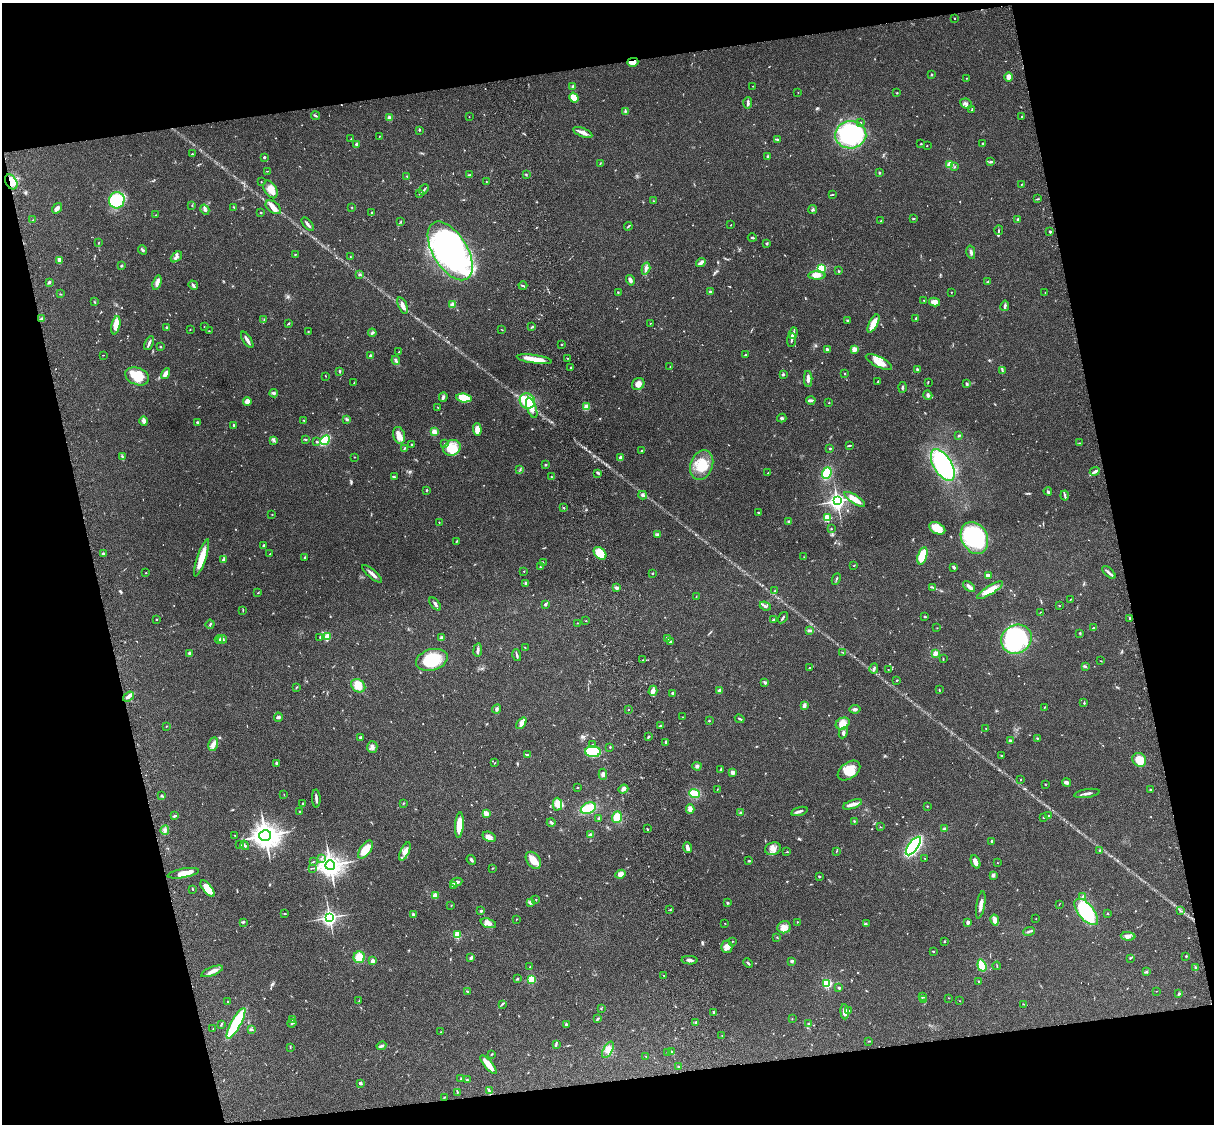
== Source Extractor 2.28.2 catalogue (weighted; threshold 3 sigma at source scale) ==
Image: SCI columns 122-4969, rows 278-4763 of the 5088 x 4927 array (HDU 1 of 3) = the unmasked area's bounding box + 8 px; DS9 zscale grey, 4 x 4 block average (1 PNG px = mean of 4 x 4 image px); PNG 1216 x 1126 px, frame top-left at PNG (2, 3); each listed source drawn as its Kron ellipse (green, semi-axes under 4 px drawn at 4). Shown black and unused: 25% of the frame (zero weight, under 3 of 4 exposures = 6% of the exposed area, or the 3 px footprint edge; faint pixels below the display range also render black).
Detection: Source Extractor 2.28.2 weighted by HDU 2 'WHT'. Background 0.0962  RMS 0.0063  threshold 0.0282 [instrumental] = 3 sigma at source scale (4.5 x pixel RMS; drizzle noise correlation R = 1.50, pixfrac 1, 0.05/0.05 arcsec/px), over >= 5 px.
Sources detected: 732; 4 too faint to see at this stretch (4 x 4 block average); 3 inside a brighter object's white glare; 3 cosmic-ray / hot-pixel residue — neither listed nor drawn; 10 coinciding with a brighter row at this scale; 41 inside a brighter listed object's ellipse — not listed separately; of the other 671, all 500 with FLUX_AUTO >= 1.4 (the completeness limit of this list) listed and drawn (171 fainter detections not listed), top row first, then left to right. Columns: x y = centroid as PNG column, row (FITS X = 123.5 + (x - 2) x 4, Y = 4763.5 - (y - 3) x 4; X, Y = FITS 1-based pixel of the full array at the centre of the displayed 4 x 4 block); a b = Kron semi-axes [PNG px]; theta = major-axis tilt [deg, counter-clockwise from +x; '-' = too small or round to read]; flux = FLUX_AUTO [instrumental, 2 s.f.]
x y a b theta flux
954 19 2 2 - 1.6
633 62 5 4 - 28
931 75 2 2 - 4.2
1009 77 4 4 - 21
966 78 2 2 - 1.5
753 86 2 2 - 2.2
573 87 3 3 - 7.9
798 92 2 2 - 1.7
896 93 3 2 - 2.4
574 98 5 3 - 63
748 103 6 2 87 11
966 103 6 4 -26 12
972 109 3 2 - 3.3
625 112 3 2 - 2.9
316 116 4 2 - 5.6
1022 116 2 2 - 6.3
469 117 2 2 - 2.4
389 118 2 2 - 64
860 123 2 2 - 2.4
419 130 3 2 - 3
583 132 10 2 -22 26
851 135 15 13 6 520
379 136 2 2 - 2.2
351 139 2 2 - 1.7
777 140 3 2 - 3.8
357 144 2 2 - 28
921 144 3 2 - 2.2
983 144 3 2 - 5
927 146 2 2 - 3.6
192 154 2 2 - 5.3
264 157 3 2 - 5.8
768 157 3 2 - 5.8
991 162 3 2 - 4.1
600 164 3 2 - 2
950 165 2 2 - 160
954 167 2 2 - 1.9
267 171 2 2 - 1.4
879 173 2 2 - 3.5
526 174 2 2 - 2.9
470 175 4 2 - 4.4
407 176 2 2 - 2.9
11 182 8 5 -59 37
261 182 2 2 - 1.8
486 182 2 2 - 1.4
1022 184 2 2 - 2.7
271 189 9 6 -62 34
424 189 5 2 - 5.3
419 194 2 2 - 2
832 195 3 2 - 2.4
1037 199 4 2 - 2.7
117 200 8 7 - 220
653 201 2 2 - 2
192 206 2 2 - 1.4
233 207 3 2 - 2
273 207 9 5 -38 25
352 207 2 2 - 2.4
57 208 5 3 - 16
813 209 4 2 - 4.8
205 210 5 3 - 8.3
260 213 2 2 - 2.5
372 213 3 2 - 3.7
156 215 2 2 - 1.4
913 219 4 2 - 2.5
1018 219 2 2 - 22
33 220 2 2 - 2.5
881 221 2 2 - 2.1
401 222 2 2 - 1.9
308 224 8 2 -49 11
731 225 2 2 - 2.4
628 226 4 2 - 4
999 230 5 2 - 2.9
1050 232 2 2 - 14
752 238 4 2 - 5.6
99 243 3 2 - 1.7
767 243 3 2 - 3
142 250 5 3 - 5.9
450 251 33 17 -58 950
971 252 7 3 -78 10
295 254 2 2 - 2.4
350 256 2 2 - 1.7
176 257 6 2 43 7.5
59 260 4 2 - 18
701 263 5 2 - 18
121 266 2 2 - 7.5
646 268 6 3 73 11
822 268 2 2 - 340
839 271 3 2 - 2.6
359 274 3 2 - 5.3
817 275 8 4 0 22
630 280 5 3 - 13
49 282 4 3 - 5.1
988 282 4 2 - 4.1
157 283 7 3 74 20
193 285 5 2 - 9.7
523 286 4 2 - 4.5
618 292 2 2 - 2.5
711 292 4 2 - 6.8
951 293 2 2 - 1.5
1045 293 3 2 - 2.8
60 294 2 2 - 1.5
924 300 3 2 - 2.8
95 302 3 2 - 2
934 302 5 4 - 29
452 304 4 2 - 6.3
403 305 8 3 -68 21
1005 306 5 2 - 8.4
42 318 3 2 - 2.7
916 318 3 2 - 4.5
264 319 2 2 - 1.7
847 320 2 2 - 7.6
288 323 3 2 - 3.4
650 323 2 2 - 1.7
873 323 10 4 63 55
116 325 9 4 78 44
167 327 3 2 - 5
204 327 2 2 - 1.6
532 327 3 2 - 4.3
190 329 2 2 - 2.1
502 330 2 2 - 1.5
209 331 2 2 - 2
308 331 2 2 - 2
372 333 4 2 - 5.6
793 333 6 3 72 9
247 340 9 2 -57 20
791 340 7 2 85 5.4
149 343 7 2 63 11
561 345 2 2 - 2.3
160 347 2 2 - 3.1
827 349 3 2 - 9.9
854 349 2 2 - 98
399 352 3 2 - 2.3
104 355 2 2 - 1.5
745 355 3 2 - 2.1
370 356 2 2 - 16
567 358 2 2 - 1.7
534 359 17 3 -8 70
396 360 4 2 - 6.4
879 362 14 5 -26 53
670 367 2 2 - 1.6
571 368 2 2 - 4
917 370 3 2 - 6.3
339 371 3 2 - 3.5
1002 371 2 2 - 2.4
845 373 2 2 - 2.7
166 374 6 3 59 25
783 374 2 2 - 7
137 376 12 8 -21 72
325 376 2 2 - 2.1
808 379 8 3 -88 17
878 382 3 2 - 3.3
354 383 2 2 - 1.5
928 383 3 2 - 2.4
638 384 6 5 - 24
967 384 3 2 - 4
902 387 5 2 - 5.8
274 393 4 2 - 8.4
928 395 5 3 - 7.2
443 397 4 2 - 6.4
464 398 7 4 -6 87
811 400 4 2 - 11
247 401 4 4 - 21
527 401 8 7 - 94
829 403 2 2 - 1.7
437 407 2 2 - 1.4
587 407 4 3 - 28
532 408 10 4 -70 25
782 418 4 3 - 6.2
347 419 3 2 - 4.3
304 420 2 2 - 2.9
144 421 5 3 - 14
198 422 3 2 - 7.5
234 425 3 2 - 6.8
477 429 6 4 -87 28
434 432 2 2 - 37
399 435 8 5 -75 30
959 436 3 2 - 4
305 439 4 2 - 3.8
325 440 5 3 - 180
274 441 3 2 - 3.9
317 442 2 2 - 4.5
1080 443 4 2 - 2.5
412 444 2 2 - 13
444 444 2 2 - 2.9
850 445 4 2 - 3.7
404 448 4 2 - 3.2
452 448 9 7 31 68
830 448 2 2 - 5.2
642 450 3 2 - 3
122 457 4 2 - 5.3
354 457 2 2 - 1.5
620 458 3 2 - 13
546 465 2 2 - 4
702 465 15 11 71 97
943 465 18 9 -59 390
520 470 3 2 - 3.1
1095 471 5 3 - 8.1
598 473 4 2 - 5.3
768 473 2 2 - 3.1
827 473 6 4 69 100
394 477 3 2 - 4.5
551 477 2 2 - 2.5
427 490 2 2 - 2.9
1048 491 4 3 - 5.8
643 495 4 3 - 7.8
1065 495 5 2 - 5.9
855 499 12 3 -33 50
837 501 3 3 - 1400
563 508 2 2 - 2.3
758 512 2 2 - 2.9
272 515 2 2 - 1.7
827 518 2 2 - 220
789 521 4 2 - 3.8
439 522 2 2 - 3.6
937 528 8 5 -27 58
831 529 2 2 - 2.1
657 535 2 2 - 4.8
974 538 16 13 -62 360
456 541 3 2 - 2.2
263 546 3 2 - 4.5
600 553 7 5 -44 81
103 554 3 3 - 7
270 554 3 2 - 2.9
922 556 9 4 74 140
305 557 3 2 - 2.7
804 557 2 2 - 1.4
202 558 19 3 72 77
223 559 3 2 - 8.1
543 562 2 2 - 2.1
854 565 2 2 - 2.1
540 567 2 2 - 4.8
954 567 4 2 - 6.5
524 571 2 2 - 2.9
1109 572 8 2 -42 11
146 573 2 2 - 5.8
652 573 2 2 - 2.9
372 574 12 3 -41 16
988 575 3 2 - 21
836 579 6 2 65 3.9
526 583 3 2 - 8.3
933 587 4 2 - 4
969 587 7 2 -39 20
616 588 4 2 - 11
990 590 15 4 32 60
775 591 2 2 - 2.4
258 593 3 2 - 1.5
696 597 3 2 - 2.4
1071 599 2 2 - 1.6
435 604 8 2 -50 8.6
545 604 3 2 - 4.8
1059 605 2 2 - 2.1
765 606 5 3 - 9.3
243 610 3 2 - 1.9
1040 612 2 2 - 1.7
925 617 2 2 - 4.2
783 618 6 2 56 5.8
1130 618 2 2 - 5.1
156 619 2 2 - 3.6
774 619 4 2 - 7.9
586 621 2 2 - 4.2
577 623 2 2 - 2
210 624 4 2 - 5
937 628 2 2 - 1.8
1094 628 3 2 - 11
810 631 4 2 - 5
1080 633 3 2 - 2.8
320 637 3 2 - 1.9
327 637 4 2 - 58
441 638 4 3 - 7.3
668 638 4 2 - 11
222 639 5 2 - 7.4
1016 639 16 14 32 550
219 640 4 3 - 7.6
670 642 4 3 - 6.8
525 648 2 2 - 1.6
478 650 7 2 82 8.5
842 652 3 2 - 2
189 653 3 2 - 7.2
935 653 3 3 - 17
517 655 6 2 -75 6.9
943 659 3 2 - 2.5
432 660 16 10 16 130
643 660 2 2 - 2.4
1101 661 3 2 - 1.6
1085 666 3 3 - 4.7
809 668 3 2 - 2.4
874 669 5 2 - 7.9
888 670 2 2 - 1.4
897 680 2 2 - 2.6
765 682 3 3 - 6.5
358 686 7 6 - 43
297 687 2 2 - 2.1
939 690 4 2 - 2
653 691 5 4 - 15
720 691 3 3 - 14
672 693 3 3 - 4.1
128 697 6 3 37 13
1084 703 3 2 - 3.8
804 705 4 2 - 12
1044 707 3 2 - 1.7
497 709 5 3 - 5.7
855 709 5 3 - 8.3
628 710 2 2 - 1.7
278 717 4 4 - 6.9
683 717 2 2 - 1.5
740 719 5 2 - 5.6
709 721 2 2 - 6.1
521 723 7 4 52 16
843 724 7 5 31 42
166 726 2 2 - 2.4
660 726 3 2 - 3.2
986 729 3 2 - 1.8
843 733 6 2 62 7.5
649 736 3 2 - 3.4
360 737 3 2 - 4.4
1037 738 2 2 - 2.9
1010 740 2 2 - 6.4
666 742 3 2 - 6.6
213 744 7 4 78 19
593 744 2 2 - 2.3
372 747 6 5 - 12
610 747 2 2 - 3.8
593 752 8 5 -1 130
527 755 4 2 - 5.2
1002 755 3 2 - 3
1139 760 7 6 - 54
276 763 3 2 - 5.3
495 763 3 2 - 2.1
697 766 4 4 - 8.7
721 770 3 2 - 3.4
849 770 13 8 36 68
732 772 4 3 - 13
603 774 5 3 - 9.4
1021 779 2 2 - 1.6
1066 782 4 3 - 11
1045 784 2 2 - 1.8
577 788 2 2 - 1.8
623 789 5 4 - 11
717 789 3 2 - 1.6
1150 790 4 2 - 2.3
694 793 5 3 - 73
1087 793 13 2 10 14
161 795 2 2 - 3.1
284 795 3 2 - 1.5
316 799 9 2 -87 10
302 803 3 2 - 2.6
403 803 2 2 - 2.7
557 804 6 5 - 28
852 804 10 3 18 18
927 806 2 2 - 2.3
588 808 8 5 27 71
690 809 5 3 - 21
799 811 8 2 15 10
299 812 2 2 - 2.1
740 813 2 2 - 4.2
486 814 2 2 - 100
174 816 3 3 - 4.7
1048 816 2 2 - 2.8
617 817 6 4 70 49
1044 817 3 2 - 3
599 819 2 2 - 8.5
854 821 2 2 - 2.5
551 822 4 2 - 8.7
459 825 13 4 85 61
880 827 2 2 - 1.5
647 829 3 2 - 2.7
944 829 3 2 - 2.5
165 830 4 3 - 8
235 835 2 2 - 1.9
265 835 6 5 - 3400
591 835 3 2 - 21
489 837 7 5 -24 22
992 841 2 2 - 16
240 845 3 2 - 4
245 845 5 2 - 7.5
913 846 11 4 54 750
687 848 6 2 -77 27
365 849 10 5 55 54
773 849 8 6 20 23
1099 850 2 2 - 2.3
405 851 10 3 65 20
836 851 2 2 - 1.8
787 852 3 2 - 2.4
321 858 2 2 - 2
925 858 2 2 - 3.1
471 860 5 3 - 6.5
533 860 9 6 -52 44
313 861 2 2 - 1.5
749 861 3 2 - 3.1
975 862 7 4 -65 22
997 863 2 2 - 1.8
330 865 5 4 - 2900
312 868 2 2 - 1.8
493 868 3 2 - 2.1
183 873 16 4 11 41
620 874 5 3 - 24
993 875 3 3 - 9.3
819 876 2 2 - 5.1
456 882 6 3 10 12
453 886 3 2 - 4.6
193 889 3 2 - 2.2
207 889 10 4 -52 46
435 896 2 2 - 120
1083 896 4 3 - 9.3
536 900 3 2 - 2.2
530 902 3 3 - 5.5
728 903 3 2 - 3.5
1059 904 2 2 - 1.7
451 905 2 2 - 1.7
981 905 14 3 80 21
670 909 2 2 - 2.7
481 911 3 2 - 3.9
1180 911 2 2 - 2
1086 912 16 8 -50 220
1107 913 2 2 - 2.6
285 914 2 2 - 2.6
414 915 3 3 - 8.8
330 917 3 3 - 1000
516 919 2 2 - 1.7
1036 919 2 2 - 1.4
995 920 6 3 -78 18
243 922 3 2 - 5.4
797 922 2 2 - 4.3
968 922 3 2 - 14
488 923 8 4 -19 17
725 924 2 2 - 1.6
866 924 3 2 - 2.9
784 927 7 6 - 24
1029 931 6 2 20 6.6
457 935 2 2 - 220
1128 936 7 4 -3 14
777 937 2 2 - 2.4
732 941 2 2 - 1.4
944 941 2 2 - 8.6
727 947 6 5 - 21
933 951 3 2 - 2.9
1186 956 3 2 - 3.3
359 957 6 5 - 45
471 958 4 2 - 13
1130 958 3 2 - 2.9
690 960 8 2 -4 12
373 961 2 2 - 60
792 961 4 3 - 5.9
748 963 5 2 - 5.2
982 966 6 3 -71 84
997 966 4 2 - 2.6
530 967 2 2 - 6
1195 968 3 2 - 3.7
212 971 11 4 21 19
1146 972 2 2 - 4.6
664 975 2 2 - 1.7
517 979 2 2 - 5.3
532 979 2 2 - 230
978 981 2 2 - 8.5
827 983 2 2 - 440
839 988 2 2 - 17
467 991 4 2 - 2.8
1156 991 2 2 - 1.6
1179 994 3 2 - 4.5
923 996 3 2 - 4
949 998 2 2 - 1.6
924 999 2 2 - 3.1
359 1001 3 2 - 3.5
960 1001 2 2 - 1.6
227 1002 3 2 - 2.1
502 1004 4 2 - 3.6
1023 1004 2 2 - 1.6
601 1009 2 2 - 1.9
848 1011 2 2 - 5.9
714 1012 4 3 - 5.3
845 1012 7 3 -85 23
293 1019 4 2 - 4
598 1019 3 2 - 4.9
792 1019 2 2 - 1.5
695 1022 2 2 - 2.2
236 1023 17 5 61 240
292 1023 4 2 - 3.9
808 1023 3 2 - 2.6
221 1024 4 2 - 3.8
566 1024 3 3 - 5.6
213 1029 3 2 - 2.3
251 1029 4 2 - 5.5
441 1032 2 2 - 1.4
722 1036 2 2 - 1.8
869 1041 3 2 - 2.1
556 1044 3 2 - 2.6
381 1046 5 3 - 7.6
290 1047 3 2 - 1.7
608 1050 9 4 61 20
667 1052 2 2 - 2.1
671 1052 4 2 - 4.1
491 1054 3 2 - 2.8
646 1056 2 2 - 1.5
489 1065 12 4 -50 38
678 1066 2 2 - 4.6
461 1079 2 2 - 2.5
467 1080 2 2 - 5
360 1083 3 2 - 7.9
489 1091 3 2 - 3.2
457 1093 3 2 - 2.2
445 1097 3 2 - 2.3
Overlapping masked pixels (flux is a lower limit): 2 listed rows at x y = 633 62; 11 182
Diffuse or blended objects may show on this block-average render without a row.